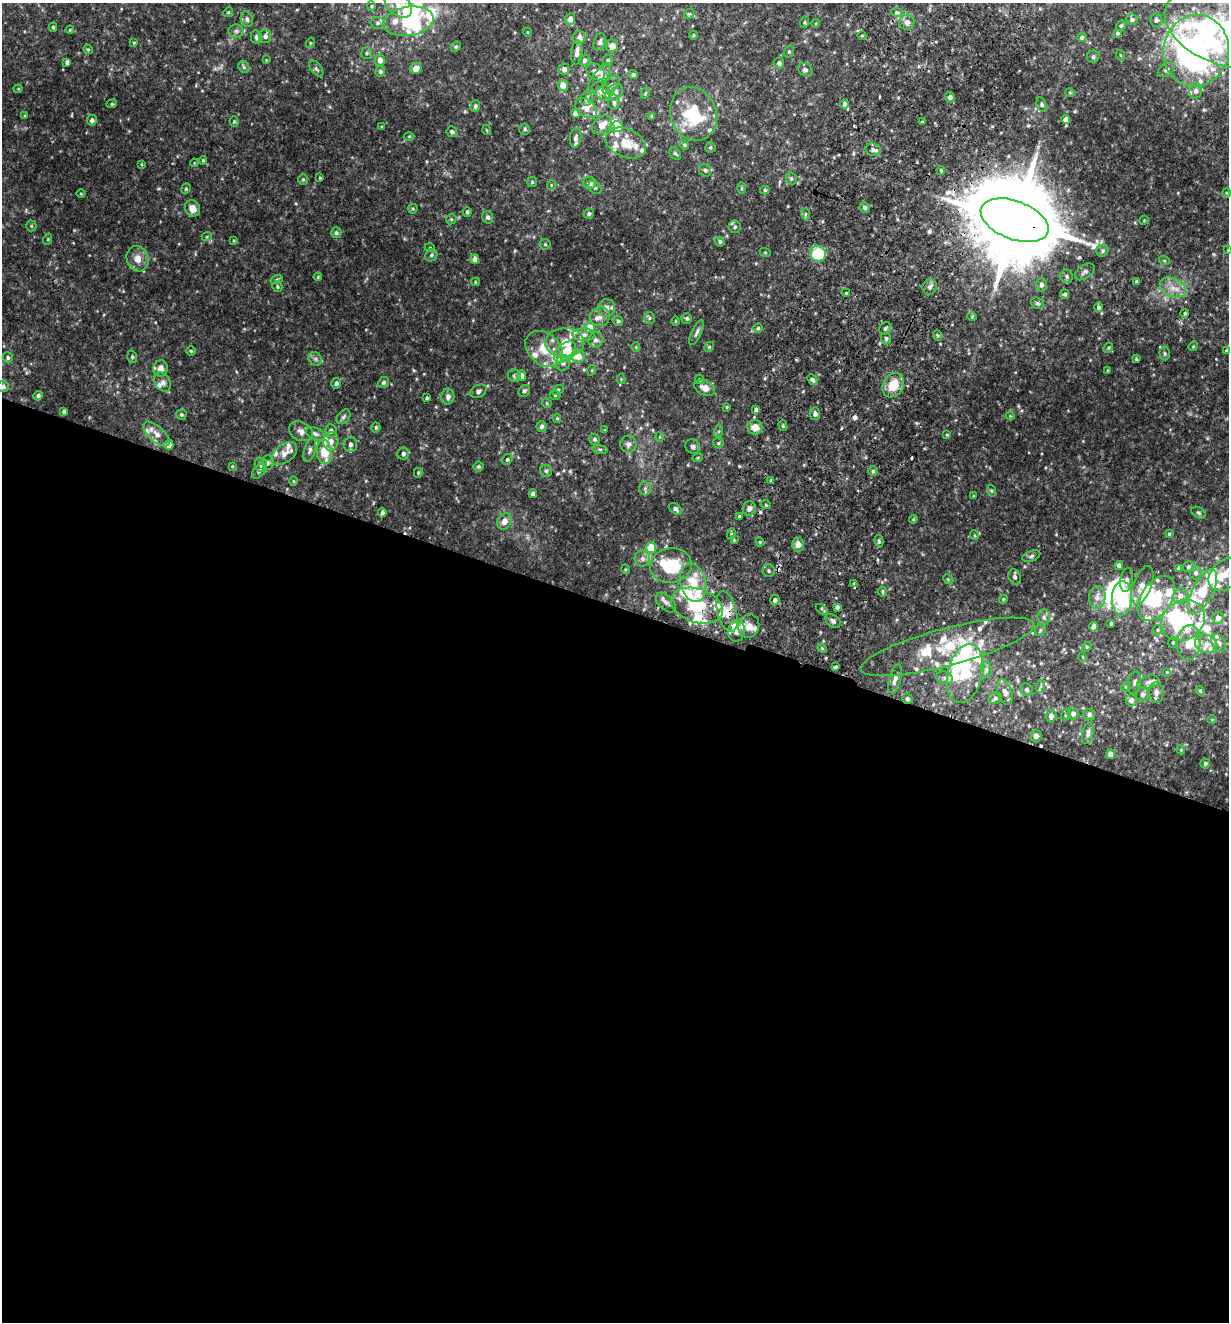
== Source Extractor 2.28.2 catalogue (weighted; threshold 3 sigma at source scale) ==
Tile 14 of 4 x 4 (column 2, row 4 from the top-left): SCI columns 1414-2640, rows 21-1340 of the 5406 x 5321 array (HDU 1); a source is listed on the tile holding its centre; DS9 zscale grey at full resolution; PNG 1231 x 1324 px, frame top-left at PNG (2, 3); each listed source drawn as its Kron ellipse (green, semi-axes under 4 px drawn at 4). Shown black and unused: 54% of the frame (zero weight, under 2 of 3 exposures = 3% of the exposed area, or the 3 px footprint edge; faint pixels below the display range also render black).
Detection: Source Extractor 2.28.2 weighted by HDU 2 'WHT'; one run over the whole footprint, this tile lists its part. Background 0.137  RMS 0.0082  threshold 0.0371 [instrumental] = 3 sigma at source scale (4.5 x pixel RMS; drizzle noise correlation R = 1.50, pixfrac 1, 0.05/0.05 arcsec/px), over >= 5 px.
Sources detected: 445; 15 inside a brighter object's white glare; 6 cosmic-ray / hot-pixel residue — neither listed nor drawn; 81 inside a brighter listed object's ellipse — not listed separately; the other 343 listed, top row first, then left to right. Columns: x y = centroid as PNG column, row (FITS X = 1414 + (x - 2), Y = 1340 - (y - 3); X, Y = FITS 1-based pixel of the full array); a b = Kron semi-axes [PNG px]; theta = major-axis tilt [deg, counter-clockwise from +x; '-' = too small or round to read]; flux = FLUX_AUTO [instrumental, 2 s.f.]
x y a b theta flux
398 4 16 10 -42 9.3
371 6 5 4 - 0.95
228 12 5 4 - 1.1
897 12 6 4 -18 1.5
689 14 6 4 40 0.97
247 19 8 6 -73 2.7
570 19 5 5 - 4.8
1132 19 5 5 - 2.2
1156 20 6 6 - 2.3
408 21 25 14 9 36
805 22 6 4 72 0.93
907 22 8 7 - 4.3
377 23 7 5 2 2.2
816 23 4 3 - 0.71
1121 26 5 4 - 1.5
53 27 4 3 - 1.2
1225 28 63 37 -19 120
70 30 4 3 - 0.86
236 31 8 6 0 2.4
527 32 4 3 - 0.54
1117 33 4 4 - 1.5
693 35 5 4 - 0.91
265 36 7 6 - 3.2
862 36 4 3 - 0.75
256 37 6 5 - 2.3
579 37 6 6 - 4.6
1082 37 5 4 - 2.2
600 42 9 5 72 2.8
134 43 4 3 - 0.81
310 43 5 3 - 0.83
612 46 6 6 - 5.4
456 47 5 4 - 1.1
88 49 5 4 - 1
1196 51 36 32 76 330
577 52 12 5 86 4.3
789 52 6 4 69 1.3
367 53 5 5 - 1.4
1120 55 5 3 - 0.79
1093 57 6 6 - 2
266 60 4 4 - 0.58
380 60 5 5 - 6.8
584 60 5 5 - 2.7
608 60 5 5 - 1.6
67 62 4 4 - 2.9
779 63 5 5 - 2.4
244 67 6 5 - 1.6
416 68 5 5 - 7.6
316 69 9 5 -52 1.9
564 69 6 5 - 3.5
805 70 8 6 -25 2.6
1166 70 9 6 30 2.3
380 71 5 5 - 1.8
596 72 10 7 -34 5.2
633 75 5 4 - 1.9
599 78 18 6 55 5.6
563 85 5 5 - 10
611 85 11 6 50 3.5
18 89 4 4 - 0.78
601 91 10 7 -45 6
1196 91 7 6 - 3.2
614 92 9 7 40 8.3
645 93 5 4 - 0.88
1070 93 5 4 - 0.9
950 97 5 5 - 2.5
587 99 7 6 - 1.9
614 102 8 6 -83 2.8
112 104 5 4 - 1.1
844 104 5 4 - 3.1
1042 104 7 5 -74 1.7
475 106 6 4 73 1.7
586 108 12 8 -37 7.2
576 113 4 4 - 6.5
693 114 27 23 -70 47
24 116 4 3 - 0.85
652 116 4 3 - 1.4
1066 119 4 4 - 5.3
92 120 5 5 - 2.9
234 122 5 4 - 1.1
922 122 4 3 - 0.94
602 125 11 8 43 8.4
381 127 4 2 - 0.67
617 127 6 5 - 9.1
525 129 5 5 - 1.5
487 130 5 3 - 0.68
452 132 5 5 - 1.7
409 136 5 3 - 0.74
576 138 10 5 82 2.7
626 143 21 14 -24 17
684 145 5 4 - 0.93
710 147 5 5 - 1.3
873 149 7 6 - 3.5
675 154 6 5 - 1.3
203 160 4 3 - 0.85
194 163 4 3 - 0.68
141 164 3 3 - 0.72
705 170 6 6 - 1.9
941 170 4 3 - 1.1
320 178 4 3 - 0.92
303 179 5 5 - 1.4
791 179 6 5 - 1.5
532 182 5 5 - 1
589 183 6 6 - 5.2
551 185 5 3 - 0.65
595 188 7 5 -43 1.7
741 188 6 4 89 0.95
186 189 5 4 - 1
765 190 5 4 - 1.2
1226 193 5 4 - 0.91
81 194 4 3 - 0.67
865 207 5 5 - 2
192 208 8 7 - 7.9
413 209 5 4 - 1.1
467 212 5 4 - 1.7
589 214 5 5 - 1.9
805 214 6 4 89 1.3
488 217 6 5 - 2.3
451 219 5 5 - 1.3
1015 220 35 19 -21 15000
1144 220 4 3 - 0.71
31 226 5 5 - 1
735 227 6 6 - 2.2
336 233 5 5 - 1.7
207 236 5 3 - 0.73
48 239 6 3 72 0.92
234 240 4 3 - 0.79
720 242 5 4 - 1.8
545 244 5 5 - 1.4
430 248 5 3 - 0.65
1228 250 3 3 - 0.56
1102 251 6 5 - 2.1
765 252 6 3 -19 0.89
818 254 8 7 - 36
431 255 6 5 - 1.8
137 259 13 10 -70 8.1
475 259 4 4 - 6.7
1164 260 5 3 - 0.8
1085 272 11 6 35 2.9
1067 276 7 6 - 2.1
318 277 4 3 - 0.77
277 279 6 4 19 1.1
1136 281 4 4 - 0.75
475 282 4 4 - 0.78
1041 285 7 5 -89 3.2
277 286 5 4 - 1.4
930 287 8 7 - 2.9
1173 288 14 9 -25 8.7
846 293 4 3 - 0.76
1065 294 5 4 - 1.9
1037 303 7 5 -29 1.7
1099 307 5 4 - 2
606 308 9 8 - 4.1
1185 313 4 4 - 1.4
972 316 5 3 - 0.83
600 317 10 9 - 5
649 318 6 5 - 1.6
687 318 5 5 - 1.5
618 321 5 5 - 1.5
676 321 5 3 - 0.69
590 328 5 5 - 15
758 328 5 4 - 1.3
885 328 6 5 - 1.8
697 332 14 4 65 2.6
584 335 11 6 0 4.2
937 335 5 3 - 0.97
886 338 6 5 - 1.7
596 340 8 7 - 3.3
565 343 19 14 2 16
1193 346 5 4 - 0.98
636 347 5 4 - 0.9
709 347 5 4 - 1
1108 348 5 4 - 1.1
544 349 21 15 -40 19
1226 350 3 2 - 0.86
191 351 4 4 - 0.98
565 352 13 8 41 17
1165 353 7 5 -87 1.4
578 356 6 6 - 8.7
8 357 5 5 - 1.5
132 357 6 4 -71 1.2
315 359 7 6 - 2.3
1136 359 3 3 - 1.3
563 363 8 7 - 3.4
160 368 8 7 - 5.8
592 370 5 3 - 0.76
1107 370 4 2 - 0.59
515 376 7 6 - 1.8
521 376 5 5 - 6.3
621 379 4 4 - 0.87
699 379 5 3 - 1
812 380 6 4 -48 2
162 382 10 7 -55 3.6
384 382 5 5 - 1.4
336 383 5 4 - 2.3
893 385 13 10 59 18
3 387 5 5 - 2.3
705 388 11 7 -27 6.4
558 390 6 4 20 1.4
478 391 9 6 31 2.2
524 391 6 5 - 1.7
555 395 5 4 - 1
38 396 5 4 - 1.9
448 397 8 6 -89 3.8
427 398 4 4 - 1.3
547 403 5 4 - 0.98
726 407 4 3 - 0.88
756 410 4 4 - 2.7
64 411 4 3 - 1.9
181 414 5 5 - 1.3
815 414 6 5 - 3.1
1010 416 4 4 - 0.74
343 417 8 5 48 2.3
557 418 4 4 - 0.83
542 426 5 5 - 2.5
783 426 5 4 - 1.3
376 427 5 4 - 1.3
755 427 7 7 - 8
605 430 4 3 - 0.67
301 431 12 9 -25 4.8
331 431 6 6 - 2.9
719 431 6 4 72 1.1
157 434 16 7 -42 6.6
315 434 10 6 -22 2.9
947 435 4 4 - 0.77
659 437 5 3 - 0.71
594 439 5 5 - 1.7
331 441 9 7 81 6.3
718 443 5 5 - 1.2
350 444 8 6 87 3.2
628 444 8 8 - 3.5
169 445 5 4 - 5.3
693 447 8 7 - 3.1
600 449 8 4 -8 1.5
310 450 12 5 73 2.8
324 452 12 7 -83 19
284 454 15 9 38 7
403 454 6 5 - 2.7
698 458 5 4 - 0.95
507 460 6 5 - 1.3
268 463 7 5 88 1.9
261 465 7 6 - 3.5
232 466 4 3 - 0.79
478 466 5 5 - 1.4
259 471 9 5 50 2.1
546 471 6 6 - 1.7
873 471 4 4 - 1.4
418 473 5 4 - 1
771 480 4 3 - 1
293 481 5 3 - 0.8
645 488 7 6 - 2.2
992 491 6 4 -71 1.1
533 494 4 4 - 3
973 496 4 3 - 0.75
766 505 5 3 - 0.83
749 508 7 6 - 3.8
675 509 7 5 -44 2.5
382 513 4 4 - 2.8
1199 513 8 5 -29 1.6
739 517 3 3 - 6.2
913 519 4 4 - 0.86
504 521 8 6 62 6.3
731 534 5 3 - 0.96
1169 534 4 4 - 1
974 535 5 3 - 0.8
734 540 4 4 - 0.83
879 541 6 4 -76 1.7
760 542 4 4 - 1.1
798 544 7 6 - 5
651 548 5 5 - 24
1031 556 9 5 19 2
642 558 8 7 - 4.1
671 565 21 17 9 40
1119 566 4 4 - 4.2
1188 567 5 5 - 2
625 569 5 3 - 0.69
1178 569 4 3 - 1.4
769 571 6 6 - 2
1196 573 6 6 - 2.2
1225 574 19 13 44 9.9
1015 577 8 6 -69 2.3
948 579 6 4 -44 1.1
1127 580 12 6 81 3.4
693 583 19 12 -77 20
853 583 4 3 - 1.5
1142 585 20 9 69 7.1
882 592 5 4 - 1.2
1202 592 25 10 62 24
1180 596 8 7 - 3.4
1097 597 11 8 85 5.5
1122 598 17 10 87 52
1156 598 25 15 57 35
1003 599 4 4 - 0.91
775 600 5 4 - 2.6
666 603 12 7 -43 3.8
697 606 27 16 -18 35
837 607 4 3 - 2.5
822 609 6 4 -37 2.2
727 612 21 9 -75 12
1044 617 7 6 - 2.6
1218 618 6 5 - 4.1
1183 620 23 19 33 42
833 621 9 5 -40 2.4
1111 624 3 3 - 1.6
749 626 12 10 66 6.4
1093 627 5 4 - 4
1040 630 6 5 - 1.3
1158 630 5 4 - 1.2
736 631 11 8 82 7
1173 642 5 4 - 1.1
1189 643 18 12 83 14
1219 643 9 6 -56 3.2
1206 644 11 9 -20 6.3
948 647 89 18 15 55
1087 647 5 4 - 0.96
822 648 5 4 - 0.91
1083 657 5 3 - 0.73
835 667 4 3 - 2
986 669 8 5 -85 2.3
1167 672 4 4 - 0.7
965 673 30 17 77 36
945 678 8 6 -16 2.7
895 679 15 5 75 4.8
1148 682 11 6 16 3.3
1134 683 11 6 80 3.1
1041 686 6 4 72 1.3
1126 687 5 5 - 0.97
1027 690 6 5 - 2
1200 691 5 4 - 1.1
1005 692 13 7 -72 5
1156 692 10 7 -88 3.6
1142 694 7 6 - 2.3
995 698 6 5 - 2.1
907 699 5 5 - 1.8
1131 700 6 5 - 3.2
1073 714 6 5 - 3
1089 714 6 6 - 2.4
1066 715 6 4 69 1.3
1051 716 6 5 - 3.6
1212 720 4 4 - 0.81
1088 733 11 5 79 2.9
1036 736 5 5 - 3
1181 750 4 3 - 0.78
1110 754 5 4 - 3.8
1205 763 5 5 - 1.6
Overlapping masked pixels (flux is a lower limit): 5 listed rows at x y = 1015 220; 815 414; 697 606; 727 612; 907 699
Isophote crosses this tile's border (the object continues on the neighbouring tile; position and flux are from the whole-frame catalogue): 7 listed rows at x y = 398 4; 408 21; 1225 28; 1196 51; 1228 250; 3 387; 1225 574